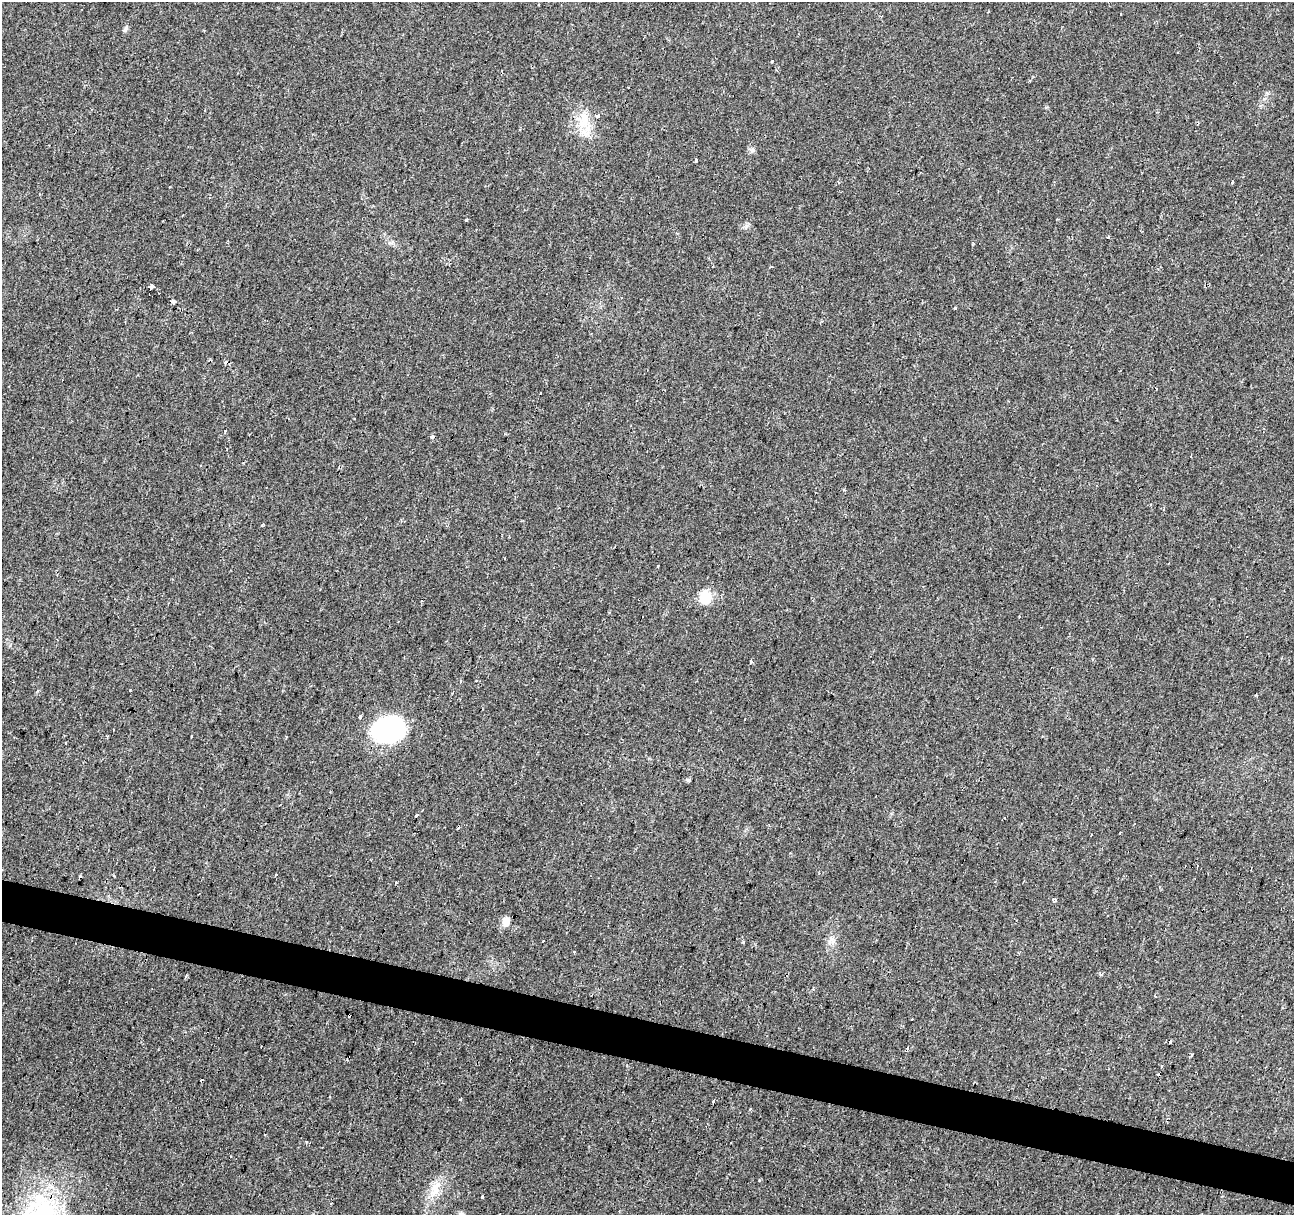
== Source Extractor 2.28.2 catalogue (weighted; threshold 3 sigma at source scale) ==
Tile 6 of 4 x 4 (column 2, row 2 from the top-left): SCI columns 1293-2584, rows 2646-3858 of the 5172 x 5351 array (HDU 1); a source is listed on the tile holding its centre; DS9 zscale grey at full resolution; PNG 1296 x 1217 px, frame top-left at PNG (2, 2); no overlay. Shown black and unused: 4% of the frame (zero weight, under 2 of 3 exposures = <1% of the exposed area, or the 3 px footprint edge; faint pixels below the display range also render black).
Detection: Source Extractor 2.28.2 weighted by HDU 2 'WHT'; one run over the whole footprint, this tile lists its part. Background 0.0242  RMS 0.004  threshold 0.0181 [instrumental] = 3 sigma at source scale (4.5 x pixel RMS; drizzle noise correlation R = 1.50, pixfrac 1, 0.0396/0.0396 arcsec/px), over >= 5 px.
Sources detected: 67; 22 cosmic-ray / hot-pixel residue — not listed; the other 45 listed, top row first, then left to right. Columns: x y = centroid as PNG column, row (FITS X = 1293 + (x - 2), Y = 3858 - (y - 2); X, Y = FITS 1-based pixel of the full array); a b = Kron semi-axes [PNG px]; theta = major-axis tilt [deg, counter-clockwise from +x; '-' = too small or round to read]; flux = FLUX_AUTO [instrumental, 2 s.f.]
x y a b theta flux
1120 14 2 2 - 0.28
126 29 8 5 71 0.99
598 115 6 4 12 0.9
584 121 28 13 87 8.9
752 150 6 6 - 1
696 160 4 3 - 2.2
1232 182 3 3 - 1.2
170 187 3 2 - 0.54
467 219 3 3 - 2
151 287 4 3 - 24
159 293 2 2 - 0.37
173 301 4 3 - 37
955 308 3 3 - 3.2
540 393 3 3 - 1.8
225 431 3 3 - 0.83
433 436 4 3 - 1.6
263 524 4 3 - 0.82
705 597 17 13 78 7.5
1019 617 3 3 - 0.58
751 662 4 3 - 0.81
460 681 4 3 - 0.58
130 691 3 3 - 0.96
360 717 4 3 - 1.1
390 729 31 24 18 51
191 737 3 3 - 2.8
280 805 3 2 - 0.35
417 815 3 3 - 2.2
1005 818 3 3 - 0.68
1055 900 5 4 - 1.4
506 921 12 9 86 2.8
832 939 6 6 - 1.4
543 941 3 2 - 1.7
186 976 5 3 - 0.45
1170 1042 3 3 - 2.1
908 1048 3 3 - 2
1192 1055 4 3 - 0.43
1162 1066 3 3 - 0.71
201 1080 3 3 - 0.98
460 1099 4 3 - 1
714 1101 4 3 - 4.2
265 1134 3 2 - 0.27
435 1188 22 11 78 6.1
482 1196 3 3 - 12
64 1206 3 3 - 6
500 1214 3 3 - 0.63
Overlapping masked pixels (flux is a lower limit): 1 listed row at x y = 433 436
Isophote crosses this tile's border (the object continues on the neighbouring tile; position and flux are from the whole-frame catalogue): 1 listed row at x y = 500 1214
Unlisted compact peaks at least as high as the median listed source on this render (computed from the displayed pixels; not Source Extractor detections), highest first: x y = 689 780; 746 226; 306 1142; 1267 93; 1108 237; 1256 695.